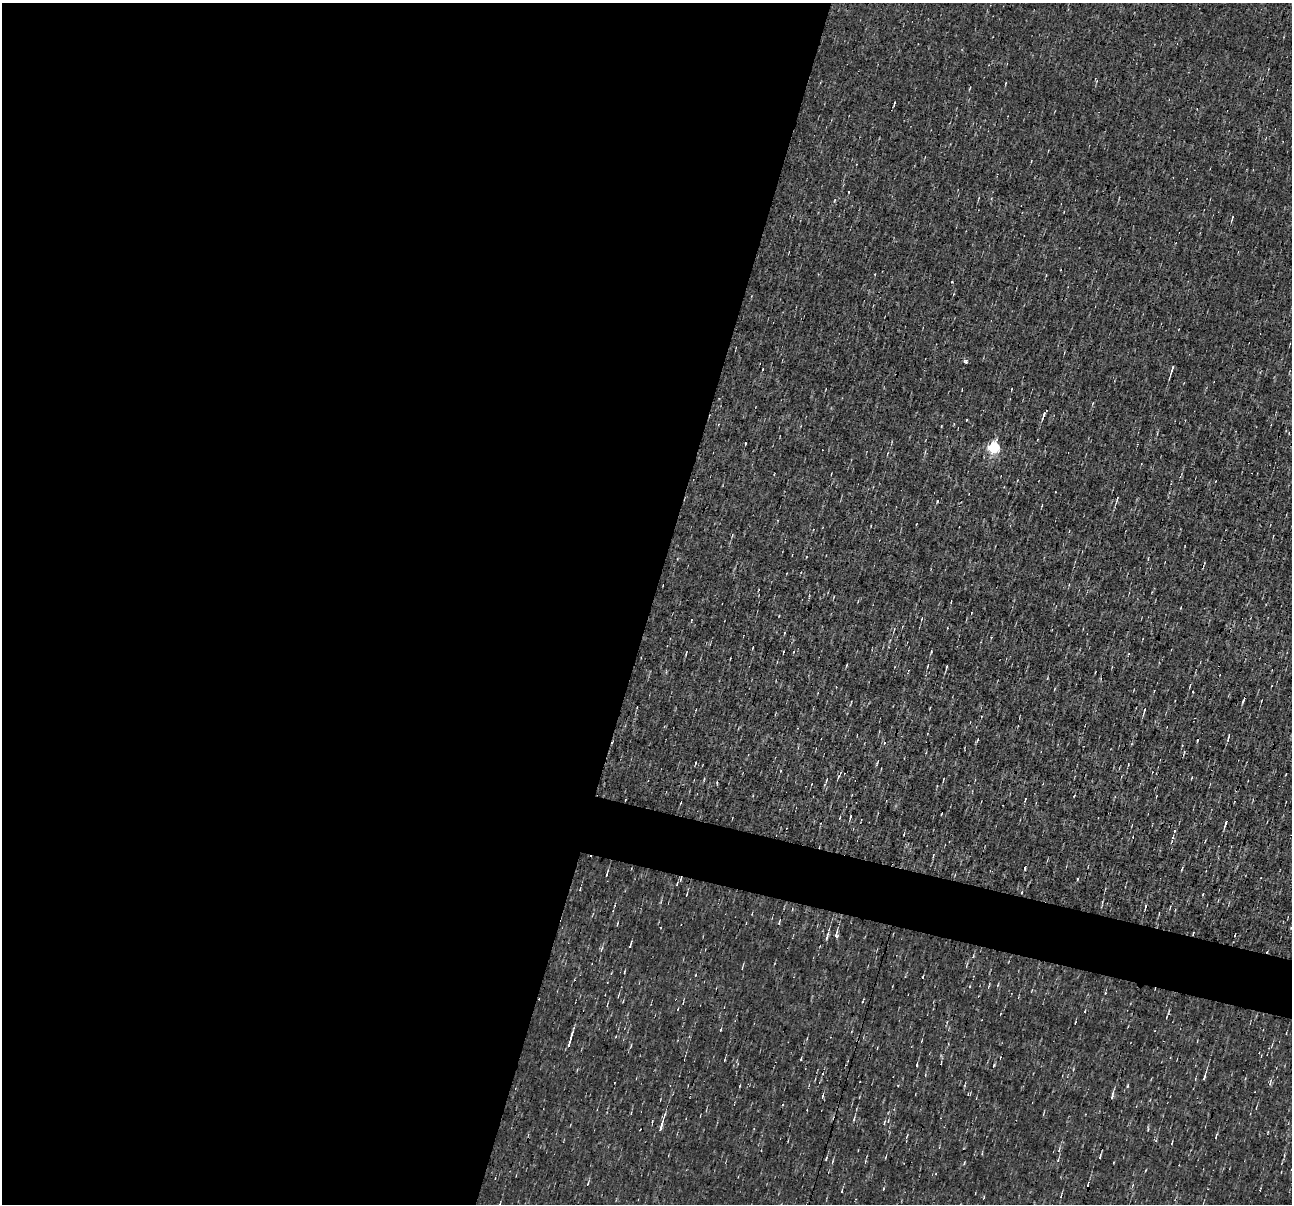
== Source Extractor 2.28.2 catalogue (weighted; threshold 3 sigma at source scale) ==
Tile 5 of 4 x 4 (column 1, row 2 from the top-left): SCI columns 1-1290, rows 2656-3857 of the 5161 x 5185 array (HDU 1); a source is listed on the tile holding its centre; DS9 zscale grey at full resolution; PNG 1294 x 1206 px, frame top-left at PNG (2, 3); no overlay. Shown black and unused: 53% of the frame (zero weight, under 3 of 4 exposures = <1% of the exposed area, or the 3 px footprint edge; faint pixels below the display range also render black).
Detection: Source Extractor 2.28.2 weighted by HDU 2 'WHT'; one run over the whole footprint, this tile lists its part. Background 8.59e-04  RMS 0.042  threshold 0.191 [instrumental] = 3 sigma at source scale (4.5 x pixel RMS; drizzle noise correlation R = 1.50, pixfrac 1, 0.05/0.05 arcsec/px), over >= 5 px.
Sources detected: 68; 1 cosmic-ray / hot-pixel residue — not listed; the other 67 listed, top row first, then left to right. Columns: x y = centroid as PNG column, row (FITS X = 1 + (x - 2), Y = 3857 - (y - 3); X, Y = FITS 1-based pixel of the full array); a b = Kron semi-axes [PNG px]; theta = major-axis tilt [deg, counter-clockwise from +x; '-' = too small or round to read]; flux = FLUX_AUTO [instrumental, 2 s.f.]
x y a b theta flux
1232 219 7 2 70 4.7
966 362 4 3 - 16
1172 369 11 3 73 12
1043 415 11 3 72 13
967 420 3 2 - 5.2
994 447 6 5 - 580
1117 499 8 3 72 7.3
871 525 3 2 - 3.5
732 535 4 4 - 4.2
921 619 5 3 - 3.5
931 652 5 3 - 3.8
686 653 5 3 - 4.4
928 665 5 2 - 3.7
947 667 5 2 - 5.3
1190 685 4 3 - 3.6
1193 692 3 2 - 3.1
1243 700 7 2 66 7.4
637 707 3 2 - 3
1144 711 10 3 73 8.6
1228 737 9 2 75 7.9
884 743 4 3 - 3.4
877 762 7 3 76 4.3
1286 774 3 2 - 2.9
838 776 7 3 71 6.5
943 779 5 2 - 3.4
826 780 7 3 76 5
625 800 3 2 - 2.7
850 817 6 2 75 5.3
1225 824 7 3 74 11
607 874 10 3 71 7.3
680 879 9 4 78 11
1022 892 4 2 - 3.9
1203 894 3 2 - 3.1
686 895 5 2 - 3.6
1146 906 4 3 - 6
779 922 6 2 79 4.7
1291 928 4 3 - 3.8
1193 933 3 2 - 3.5
836 934 9 4 80 16
1235 935 3 2 - 3.8
827 936 13 3 74 11
630 945 8 2 71 6.9
601 949 7 4 70 7.8
624 972 4 2 - 3.2
695 975 4 3 - 2.9
618 996 4 3 - 3.7
721 1030 5 3 - 4.4
570 1041 19 3 74 23
801 1059 4 2 - 4.1
917 1065 4 2 - 4.5
1204 1076 10 3 73 11
1270 1082 10 5 77 8.6
1128 1085 5 3 - 4.1
1112 1096 10 3 72 11
822 1097 7 3 88 5.8
854 1119 7 3 77 6.3
884 1123 7 4 82 6.5
661 1125 22 3 73 29
1216 1136 8 2 70 4.7
1100 1157 4 2 - 4.8
826 1159 6 3 65 5.2
832 1162 6 3 71 4.9
865 1162 5 3 - 4.8
964 1163 5 3 - 3.8
588 1183 5 3 - 4
842 1191 5 2 - 3.7
1061 1195 8 2 65 4.6
Overlapping masked pixels (flux is a lower limit): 3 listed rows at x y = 625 800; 680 879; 1193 933
Isophote crosses this tile's border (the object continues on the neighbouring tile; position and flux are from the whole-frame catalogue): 1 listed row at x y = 1291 928
Unlisted compact peaks at least as high as the median listed source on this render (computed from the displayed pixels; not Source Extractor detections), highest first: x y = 952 281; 883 1188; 1058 1160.